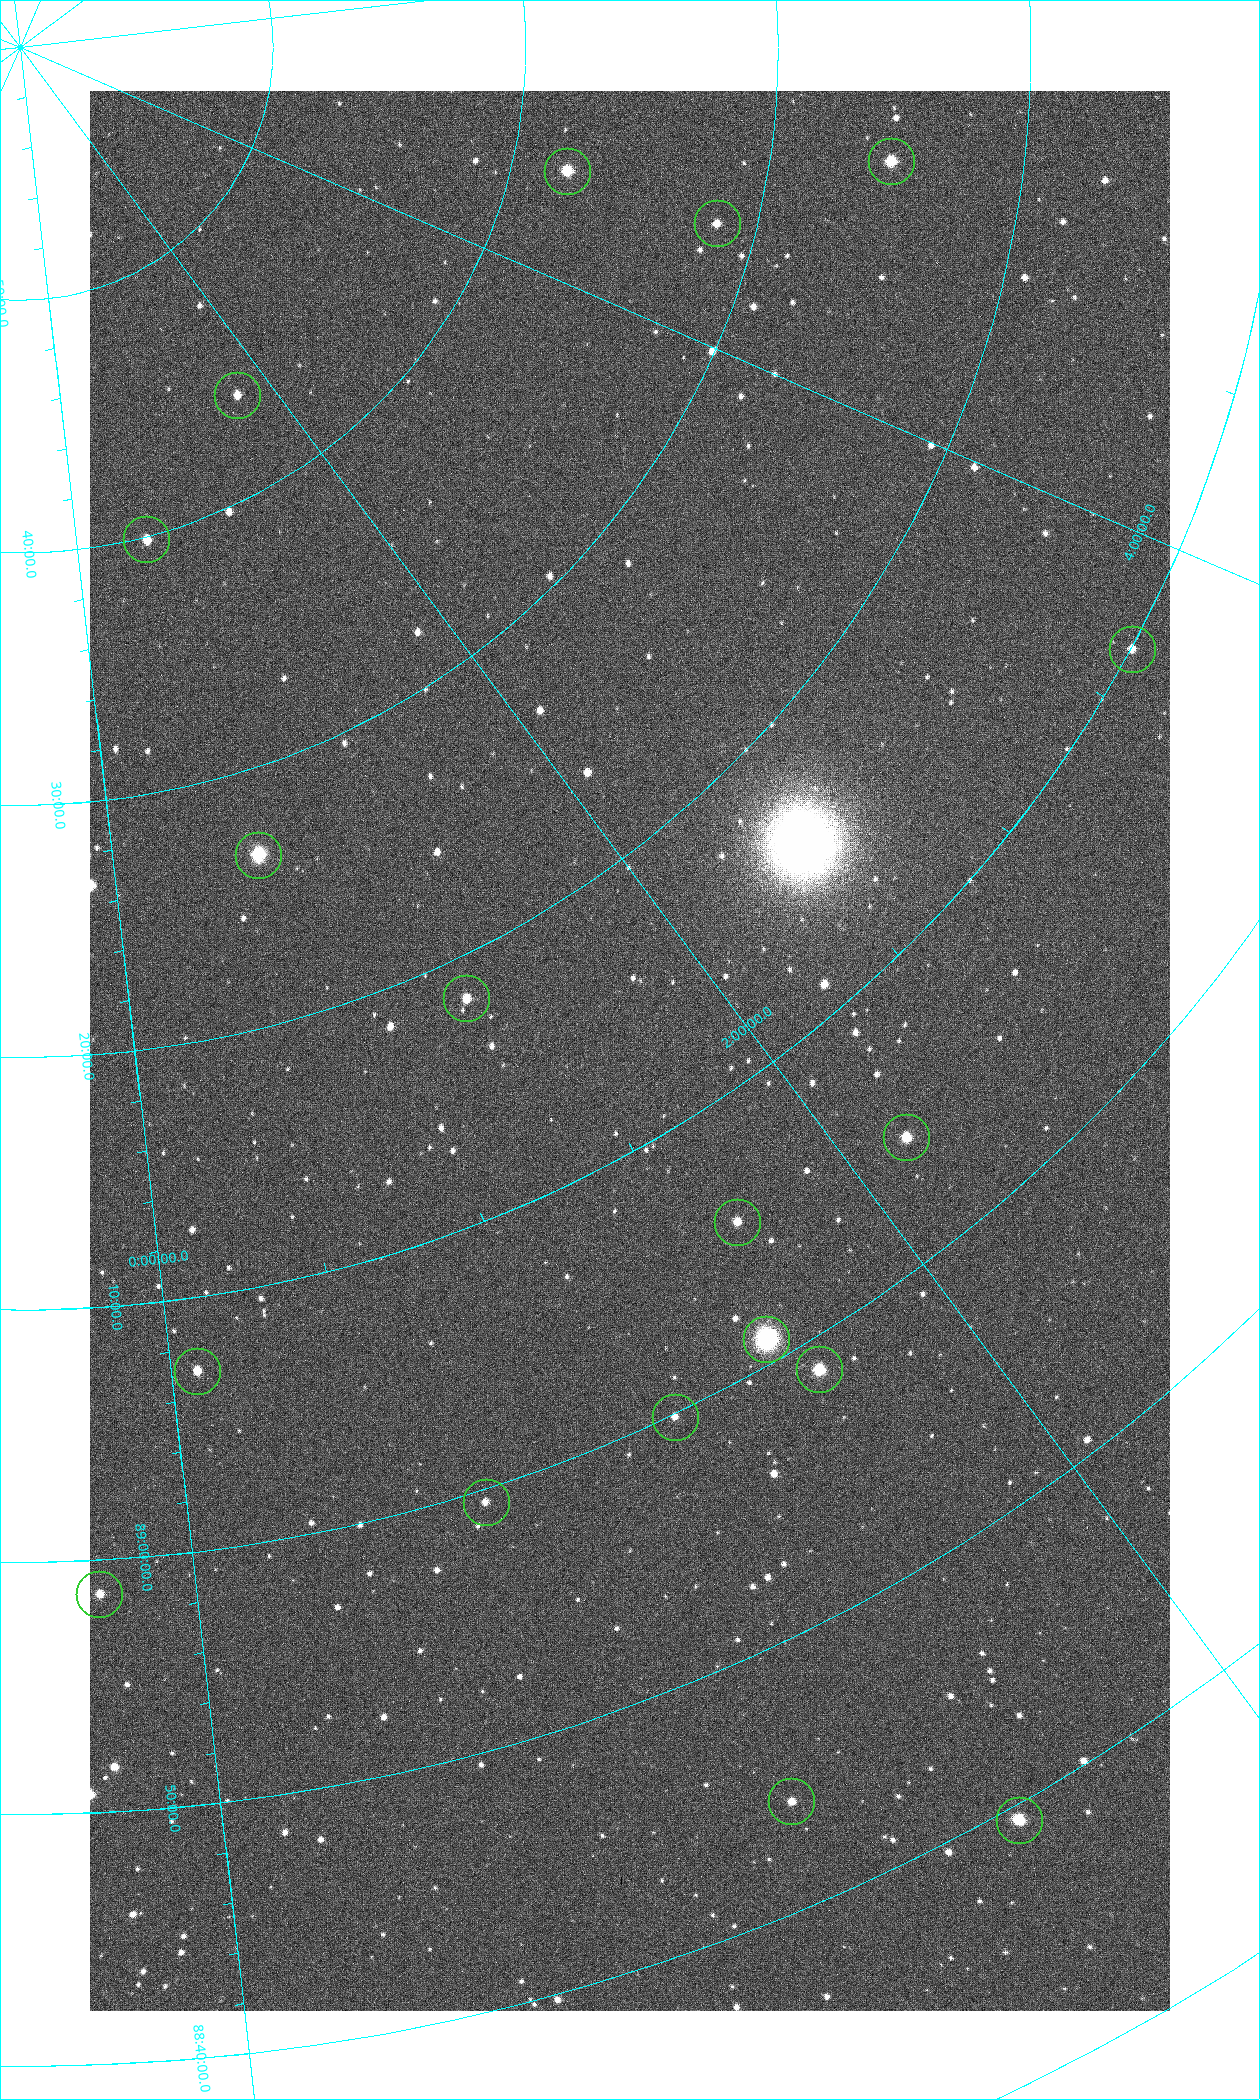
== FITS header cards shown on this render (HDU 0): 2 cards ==
NAXIS1  =                 1080 / length of data axis 1
NAXIS2  =                 1920 / length of data axis 2

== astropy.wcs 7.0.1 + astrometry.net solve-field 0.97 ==
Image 1080 x 1920 px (HDU 0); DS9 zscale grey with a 90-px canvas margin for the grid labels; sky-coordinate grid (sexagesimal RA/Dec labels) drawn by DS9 from the SOLVED WCS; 18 Tycho-2 reference stars matched to detected sources circled (green)
Header WCS: none
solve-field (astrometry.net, Tycho-2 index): SOLVED blind (the file carries no WCS)
Solved WCS: RA---TAN-SIP/DEC--TAN-SIP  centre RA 01:38:54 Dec +89:14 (24.73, +89.23 deg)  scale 2.37 arcsec/px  FOV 42.7' x 76.0'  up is +31 deg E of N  parity flipped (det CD > 0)
(file carries no celestial WCS; the grid is the blind solution)
Tycho-2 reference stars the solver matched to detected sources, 18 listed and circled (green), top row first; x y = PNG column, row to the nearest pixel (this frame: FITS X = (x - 90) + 1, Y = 1920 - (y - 91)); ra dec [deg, ICRS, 3 dp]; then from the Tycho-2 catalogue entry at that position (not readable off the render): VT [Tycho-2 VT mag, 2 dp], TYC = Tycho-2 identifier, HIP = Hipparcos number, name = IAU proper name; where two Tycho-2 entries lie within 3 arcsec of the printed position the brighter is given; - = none
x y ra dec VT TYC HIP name
891 161 75.971 +89.421 9.41 4629-33-1 - -
567 171 70.692 +89.630 9.34 4629-37-1 - -
717 223 69.250 +89.526 11.02 4629-45-1 - -
237 395 25.399 +89.729 11.04 4627-64-1 - -
146 539 7.906 +89.665 10.51 4627-6-1 - -
1132 649 55.017 +89.166 11.19 4628-70-1 - -
258 855 9.931 +89.444 8.22 4627-49-1 3128 -
466 998 18.559 +89.307 10.52 4627-75-1 - -
906 1137 32.549 +89.073 9.84 4628-149-1 - -
737 1222 24.867 +89.092 10.76 4627-125-1 - -
766 1339 23.461 +89.016 6.47 4627-259-1 7283 -
819 1369 24.587 +88.980 9.00 4627-86-1 - -
197 1371 1.117 +89.118 10.41 4627-24-1 - -
675 1417 19.000 +88.998 11.53 4627-46-1 - -
486 1502 11.209 +88.992 11.71 4627-72-1 - -
99 1594 356.433 +88.977 10.64 4662-137-1 - -
791 1801 17.187 +88.735 11.22 4627-80-1 - -
1019 1820 22.838 +88.657 9.18 4627-37-1 - -